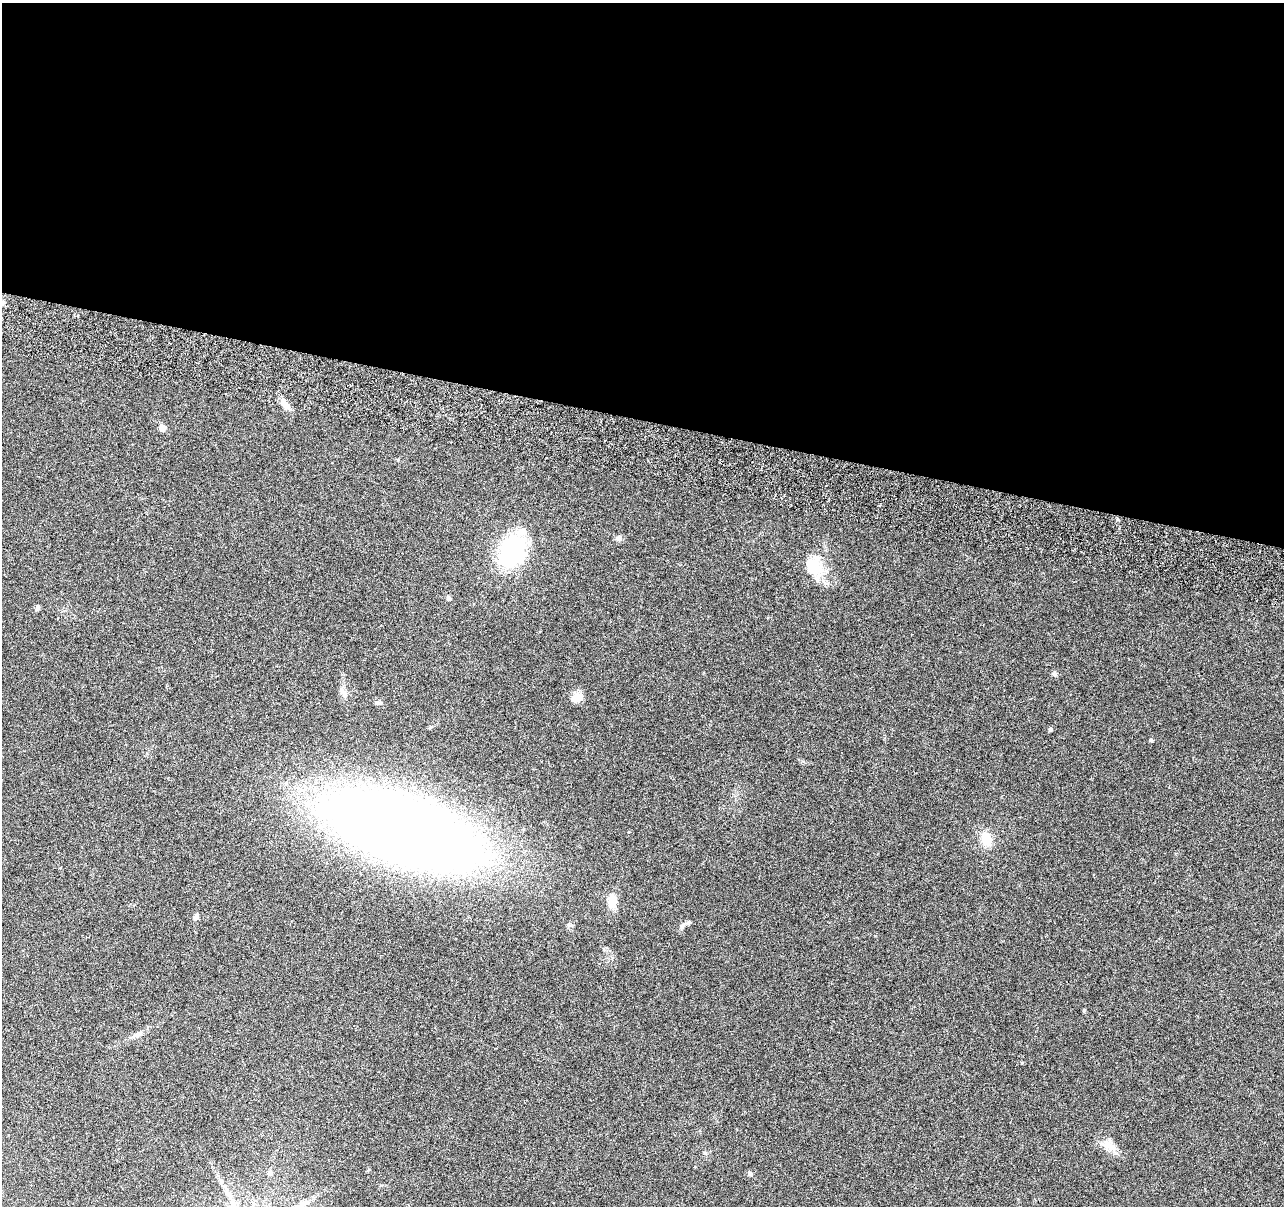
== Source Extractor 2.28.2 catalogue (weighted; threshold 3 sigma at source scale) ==
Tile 3 of 4 x 4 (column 3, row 1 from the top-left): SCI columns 2583-3864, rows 3889-5092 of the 5170 x 5431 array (HDU 1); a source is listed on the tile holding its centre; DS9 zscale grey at full resolution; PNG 1286 x 1208 px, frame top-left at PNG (2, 3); no overlay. Shown black and unused: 35% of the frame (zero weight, under 3 of 6 exposures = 3% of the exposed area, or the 3 px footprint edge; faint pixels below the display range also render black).
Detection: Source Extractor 2.28.2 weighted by HDU 2 'WHT'; one run over the whole footprint, this tile lists its part. Background 0.0304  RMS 0.004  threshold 0.0163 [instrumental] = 3 sigma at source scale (4.09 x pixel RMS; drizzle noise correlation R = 1.36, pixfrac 0.8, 0.0396/0.0396 arcsec/px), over >= 5 px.
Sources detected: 27; all 27 listed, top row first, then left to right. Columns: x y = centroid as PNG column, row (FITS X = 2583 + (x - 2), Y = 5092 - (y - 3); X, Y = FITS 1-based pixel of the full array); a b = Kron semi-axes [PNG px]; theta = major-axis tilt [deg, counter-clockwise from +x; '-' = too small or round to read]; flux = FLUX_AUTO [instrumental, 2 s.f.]
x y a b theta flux
285 404 14 7 -51 3.1
162 428 5 5 - 5.9
1117 519 6 3 -71 0.44
619 538 8 7 - 1.2
512 551 28 21 67 47
814 568 31 20 -47 12
449 598 5 4 - 1.1
37 608 7 5 72 0.74
1054 674 8 6 -34 0.79
343 693 13 7 -59 1.9
577 697 15 10 35 3.5
378 703 11 4 -6 0.84
1050 729 4 4 - 0.72
1151 740 5 3 - 0.61
403 830 149 60 -18 500
986 839 15 12 -70 6.3
612 901 16 10 -85 5.7
196 917 8 6 73 1.1
682 926 11 5 57 1.2
1084 1010 5 4 - 0.4
138 1034 16 6 26 2.1
1022 1063 4 4 - 0.35
1109 1146 19 12 -38 4.6
368 1170 5 4 - 0.44
270 1173 7 6 - 1
750 1174 6 5 - 0.92
227 1190 7 5 88 1.1
Unlisted compact peaks at least as high as the median listed source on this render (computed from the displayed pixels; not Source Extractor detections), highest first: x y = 705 1153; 604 949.